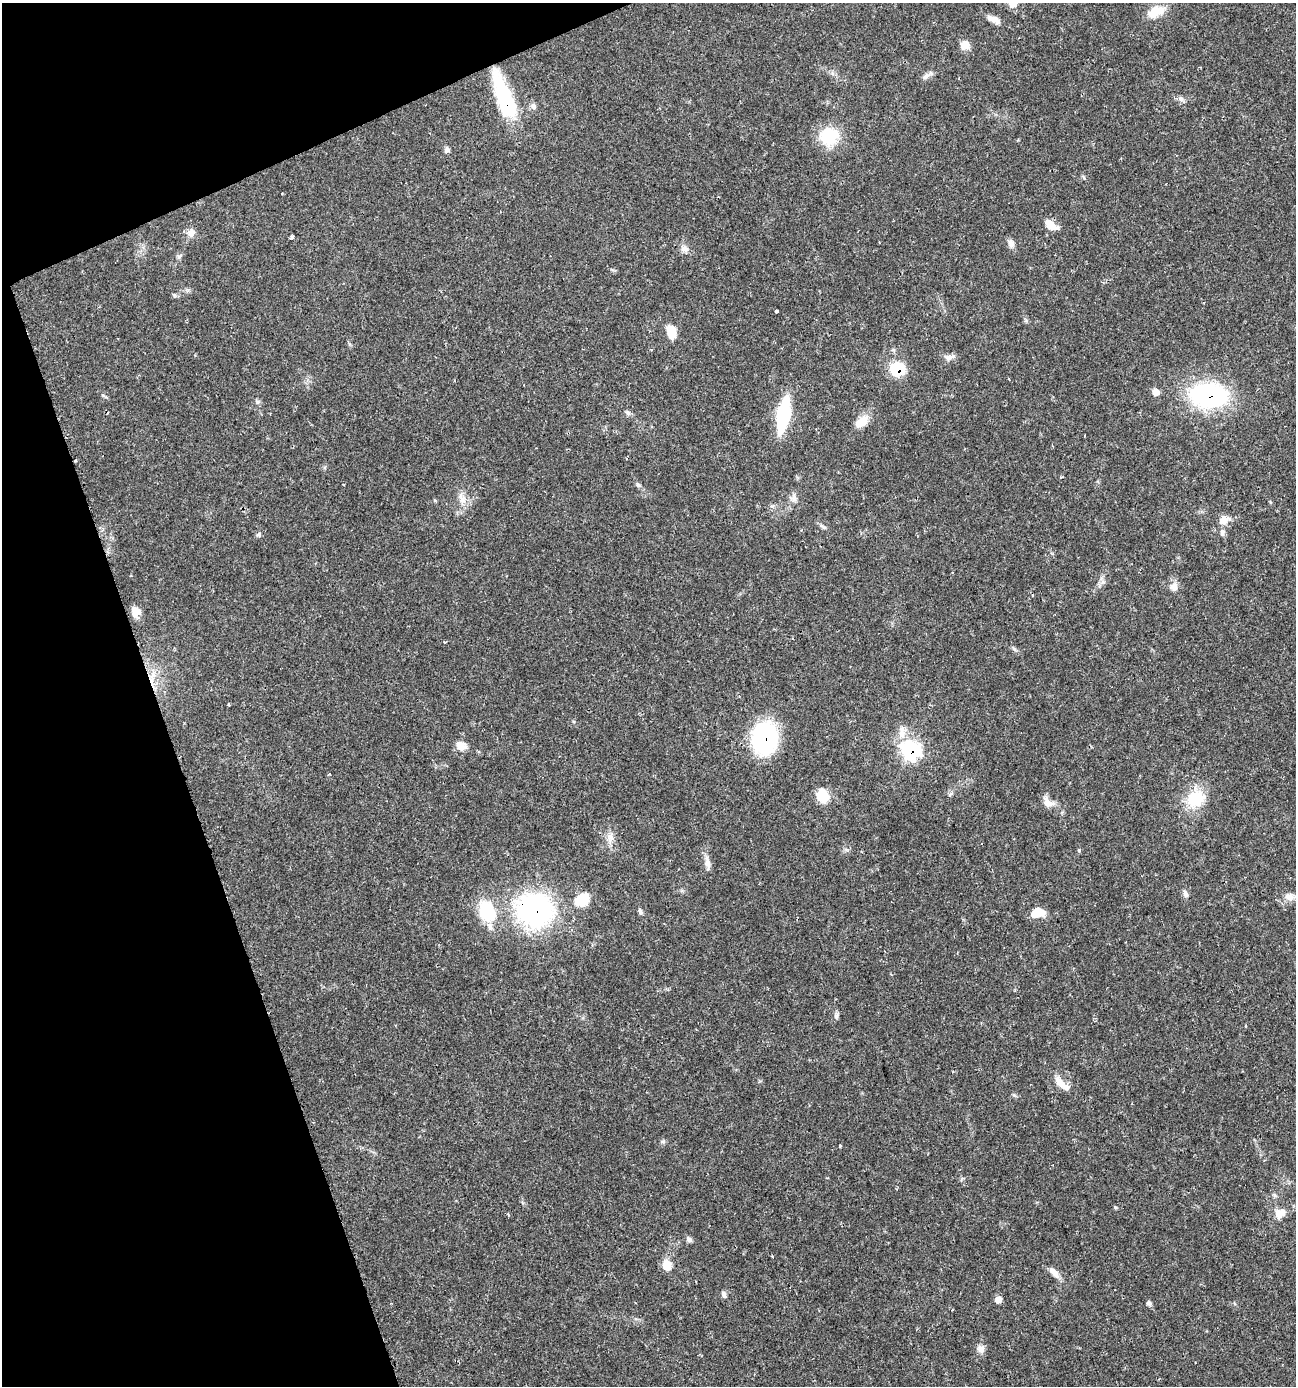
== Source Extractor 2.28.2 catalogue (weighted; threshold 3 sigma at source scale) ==
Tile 5 of 4 x 4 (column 1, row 2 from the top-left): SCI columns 135-1428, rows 2771-4154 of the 5390 x 5540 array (HDU 1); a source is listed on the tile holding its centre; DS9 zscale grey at full resolution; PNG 1298 x 1388 px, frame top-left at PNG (2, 3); no overlay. Shown black and unused: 17% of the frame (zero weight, under 2 of 3 exposures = <1% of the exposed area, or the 3 px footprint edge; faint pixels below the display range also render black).
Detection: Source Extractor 2.28.2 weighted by HDU 2 'WHT'; one run over the whole footprint, this tile lists its part. Background 0.0336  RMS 0.0032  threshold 0.0146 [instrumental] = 3 sigma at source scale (4.5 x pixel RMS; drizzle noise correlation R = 1.50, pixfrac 1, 0.0396/0.0396 arcsec/px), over >= 5 px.
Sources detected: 76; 4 cosmic-ray / hot-pixel residue — not listed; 1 inside a brighter listed object's ellipse — not listed separately; the other 71 listed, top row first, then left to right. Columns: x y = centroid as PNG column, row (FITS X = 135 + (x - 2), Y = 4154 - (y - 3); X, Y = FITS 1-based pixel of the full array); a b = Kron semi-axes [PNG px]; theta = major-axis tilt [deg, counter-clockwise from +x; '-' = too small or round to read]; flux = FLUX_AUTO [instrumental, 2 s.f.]
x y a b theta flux
1012 3 16 11 -40 3
1156 11 24 12 22 6
994 19 19 8 -24 2.4
965 44 11 11 - 2.8
926 76 13 6 37 1.4
504 97 58 17 -68 24
1181 99 7 6 - 0.96
533 106 10 6 -63 1.2
829 136 18 16 14 15
447 150 7 6 - 0.93
1051 225 17 9 -32 3.5
191 233 11 9 52 2.2
292 237 5 4 - 1.3
1011 244 12 8 -69 1.4
684 249 10 7 -13 1.8
179 256 8 4 34 0.67
777 311 3 3 - 1.6
671 332 16 9 -78 5.1
651 349 4 3 - 0.29
949 357 15 7 24 1.6
897 369 11 10 - 15
1156 392 7 6 - 3.5
1209 395 29 18 -4 60
258 402 7 4 -18 0.57
628 413 8 6 -43 0.91
783 415 30 11 79 24
862 422 19 11 43 4.2
638 485 8 5 -58 0.75
462 498 16 9 -63 2.9
793 498 12 7 44 1.6
1224 520 13 10 26 3.1
823 527 13 4 -34 0.84
1222 532 10 6 77 1.2
259 534 7 5 45 0.69
1174 587 12 10 -84 2.2
136 612 13 10 -81 3.1
445 642 4 3 - 0.35
1014 649 7 4 -44 0.62
228 705 3 3 - 0.44
901 733 16 9 -82 2.9
765 738 28 22 84 42
461 746 15 12 -27 2.8
910 750 10 9 - 59
329 774 3 3 - 0.42
950 794 7 4 45 0.62
823 795 15 12 -70 6.7
1196 799 28 22 36 11
1048 803 16 11 -18 2.8
610 838 16 8 75 2.5
1079 850 3 3 - 0.89
707 862 22 6 -81 2.2
1186 894 10 6 -63 1.2
1289 897 13 9 -21 2.3
582 900 22 16 35 6.4
535 910 37 32 -20 65
487 911 25 17 -63 16
640 911 9 5 -75 0.74
1038 913 15 10 10 4.9
836 1016 8 6 69 0.86
1059 1082 18 9 -54 2.9
663 1141 6 5 - 0.61
840 1146 3 2 - 0.37
1115 1207 5 4 - 0.39
1279 1213 15 12 19 3.4
689 1239 9 6 -37 0.95
667 1265 11 10 - 4.4
1054 1272 18 7 -46 2.5
724 1294 10 6 -64 1
998 1300 8 8 - 1.6
1149 1303 7 6 - 0.85
981 1349 11 9 -48 1.7
Overlapping masked pixels (flux is a lower limit): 6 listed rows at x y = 504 97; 897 369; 1209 395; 765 738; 910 750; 535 910
Isophote crosses this tile's border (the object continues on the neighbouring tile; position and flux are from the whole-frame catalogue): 1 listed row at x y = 1012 3